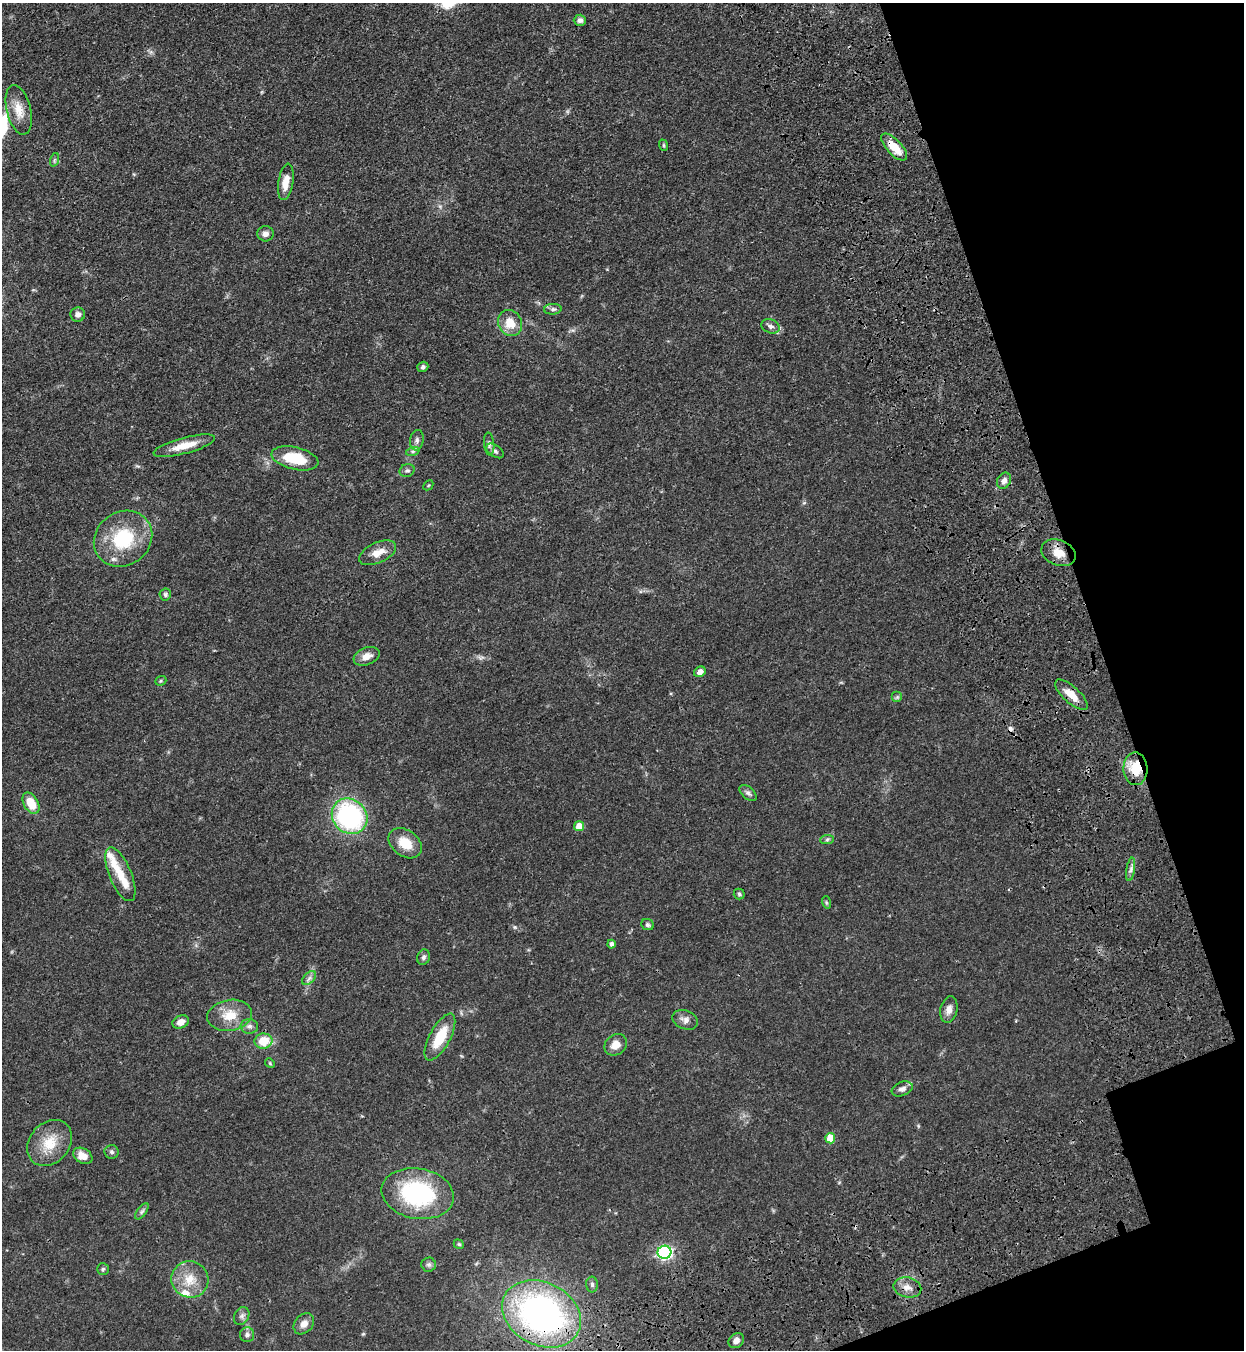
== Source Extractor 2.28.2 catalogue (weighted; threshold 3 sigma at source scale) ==
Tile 12 of 4 x 4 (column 4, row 3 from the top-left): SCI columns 4181-5422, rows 1533-2880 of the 5663 x 5760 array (HDU 1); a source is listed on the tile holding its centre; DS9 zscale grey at full resolution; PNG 1246 x 1352 px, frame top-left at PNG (2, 3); each listed source drawn as its Kron ellipse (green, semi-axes under 4 px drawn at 4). Shown black and unused: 15% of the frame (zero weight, under 3 of 4 exposures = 11% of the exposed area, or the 3 px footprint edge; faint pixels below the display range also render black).
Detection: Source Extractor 2.28.2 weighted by HDU 2 'WHT'; one run over the whole footprint, this tile lists its part. Background 0.0518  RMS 0.0042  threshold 0.0188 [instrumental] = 3 sigma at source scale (4.5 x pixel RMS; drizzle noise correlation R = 1.50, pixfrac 1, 0.05/0.05 arcsec/px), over >= 5 px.
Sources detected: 78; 1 cosmic-ray / hot-pixel residue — neither listed nor drawn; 4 inside a brighter listed object's ellipse — not listed separately; the other 73 listed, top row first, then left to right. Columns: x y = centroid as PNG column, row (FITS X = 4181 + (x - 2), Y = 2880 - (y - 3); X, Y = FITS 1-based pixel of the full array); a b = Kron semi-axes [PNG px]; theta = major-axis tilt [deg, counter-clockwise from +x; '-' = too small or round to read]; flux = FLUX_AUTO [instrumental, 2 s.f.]
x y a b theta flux
580 20 6 5 - 1.4
19 110 25 12 -76 6.4
663 145 6 3 -71 0.48
894 147 17 7 -46 7.9
54 160 7 4 71 0.6
286 182 18 7 80 5.2
265 234 8 7 - 1.8
553 309 9 5 3 1
78 314 7 7 - 1.8
510 323 13 11 -59 6.9
771 326 9 6 -19 1.6
423 367 5 5 - 1
417 440 10 7 82 1.6
489 444 11 5 -84 1.2
184 446 32 8 15 7.6
413 451 7 4 18 0.84
495 451 10 5 -36 1.1
295 458 24 11 -13 14
407 470 8 6 19 1
1004 481 8 6 60 2
428 485 5 3 - 0.42
123 539 30 26 35 25
378 553 20 10 25 4.9
1058 553 18 12 -22 5.5
165 595 6 5 - 0.83
367 656 14 8 22 3.3
700 672 6 5 - 2.1
161 681 6 4 21 0.58
1071 695 21 8 -42 5.4
897 697 5 5 - 0.78
1135 769 16 12 -89 10
748 793 10 6 -40 1.3
31 803 11 7 -60 8.4
350 816 19 16 -46 64
579 826 5 5 - 6.1
827 839 7 4 2 0.81
405 843 18 13 -36 8.2
1131 869 12 4 81 1.5
120 874 29 11 -67 7.3
739 894 5 5 - 0.67
826 902 6 4 -72 0.58
647 925 6 5 - 0.94
612 944 4 4 - 1.2
423 957 8 6 72 1.2
309 978 8 5 45 1.3
949 1009 13 8 78 2.6
230 1015 22 15 9 8.5
685 1020 13 9 -21 2.3
181 1022 8 6 26 2.8
249 1026 9 7 -6 1.6
440 1037 26 10 62 13
263 1041 9 7 3 9.3
616 1045 12 10 40 4.1
270 1063 5 4 - 0.45
902 1089 11 7 22 2
830 1138 5 5 - 8.8
50 1143 25 20 49 11
112 1152 7 7 - 1
83 1156 10 7 -32 4
418 1194 36 25 -10 49
142 1211 9 4 54 1.1
459 1244 5 4 - 0.55
664 1252 7 6 - 86
429 1264 7 7 - 1
103 1269 6 6 - 0.7
190 1279 19 18 - 8.8
592 1284 8 6 -89 0.96
907 1287 14 10 -12 3.6
541 1314 41 31 -28 140
242 1316 9 7 58 1.4
304 1324 12 9 47 2.9
247 1335 7 7 - 1.5
736 1341 8 6 38 2.1
Overlapping masked pixels (flux is a lower limit): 4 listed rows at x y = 894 147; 1071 695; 1135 769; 541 1314